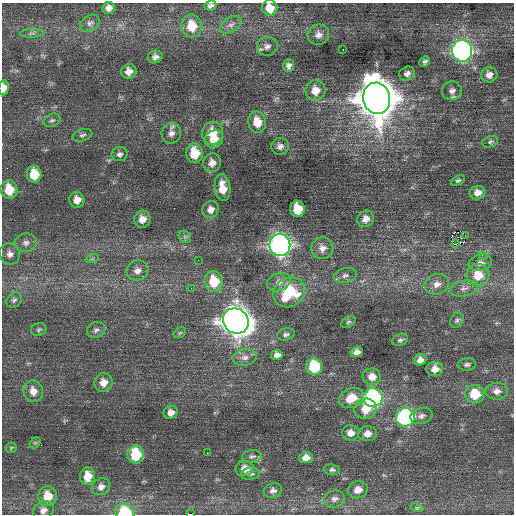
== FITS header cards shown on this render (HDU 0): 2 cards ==
NAXIS1  =                  512 / Axis length
NAXIS2  =                  512 / Axis length

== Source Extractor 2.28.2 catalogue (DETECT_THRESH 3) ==
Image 512 x 512 px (HDU 0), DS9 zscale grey, 1 PNG px = 1 image px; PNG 516 x 516 px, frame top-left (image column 1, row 512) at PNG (2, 3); each listed source drawn as its Kron ellipse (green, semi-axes under 4 px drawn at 4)
Background 0.293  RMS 0.75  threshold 2.25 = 3 sigma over >= 5 px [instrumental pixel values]
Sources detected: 111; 1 with non-positive FLUX_AUTO (blend fragments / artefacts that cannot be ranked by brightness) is neither listed nor drawn; the other 110 listed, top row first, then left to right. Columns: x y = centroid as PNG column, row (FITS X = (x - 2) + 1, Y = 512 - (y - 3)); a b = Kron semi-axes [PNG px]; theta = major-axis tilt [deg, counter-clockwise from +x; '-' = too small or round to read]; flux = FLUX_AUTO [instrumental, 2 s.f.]
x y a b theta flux
210 5 6 5 - 140
109 8 6 6 - 250
270 8 8 7 - 690
90 23 10 7 33 190
231 25 12 7 34 240
192 26 11 10 - 1100
32 33 12 4 3 120
318 35 11 10 - 310
267 46 10 9 - 250
343 50 3 2 - 140
462 51 11 10 - 17000
155 57 7 6 - 220
425 62 6 4 44 120
289 66 6 5 - 170
129 71 8 7 - 370
407 73 8 6 25 210
489 75 8 7 - 300
4 88 7 5 85 360
315 91 10 10 - 600
452 91 10 9 - 250
377 98 16 13 -76 160000
52 120 9 6 26 130
257 122 11 9 -77 800
171 133 10 9 - 290
213 133 11 10 - 920
82 135 10 6 17 130
214 139 9 8 - 790
490 142 8 5 20 110
280 146 9 8 - 230
195 153 10 8 -85 1300
120 154 8 7 - 160
212 163 9 9 - 370
34 174 8 7 - 1300
458 181 7 4 25 99
222 188 13 8 -83 750
9 190 9 8 - 1100
477 193 8 7 - 310
77 200 8 7 - 450
211 209 9 8 - 290
297 209 8 7 - 1200
142 219 8 8 - 390
366 219 9 7 41 310
465 235 3 2 - 250
185 237 7 5 -45 100
26 243 11 9 6 260
455 244 3 2 - 140
280 245 11 10 - 21000
322 248 11 10 - 380
10 254 11 10 - 280
482 255 3 3 - 63
92 259 7 4 18 87
198 260 2 2 - 28
480 263 12 8 15 280
138 271 11 10 - 350
345 275 12 7 13 210
478 275 11 11 - 1000
214 281 10 9 - 1400
279 282 12 8 21 300
437 284 12 10 18 400
191 288 2 2 - 33
464 288 14 7 12 300
289 292 16 14 34 2600
14 300 8 6 42 140
457 320 8 6 59 130
236 321 13 12 - 59000
348 322 8 5 27 96
39 330 8 6 15 110
96 330 9 7 22 170
180 333 7 4 31 79
286 334 9 6 14 140
400 340 8 5 22 110
357 352 6 5 - 250
277 355 6 5 - 220
245 357 12 8 8 260
420 360 6 5 - 270
467 364 9 6 8 140
314 367 8 8 - 2100
435 369 8 7 - 400
372 377 9 8 - 450
104 383 9 9 - 440
33 391 11 9 -75 460
497 391 11 8 4 320
475 394 9 9 - 1300
351 398 13 9 24 920
373 398 10 9 - 8400
366 409 11 10 - 790
171 412 7 6 - 290
421 416 11 8 15 210
405 417 9 9 - 9400
350 433 8 7 - 330
367 434 9 7 6 360
35 443 6 5 - 77
11 448 5 5 - 71
207 453 2 2 - 180
136 455 9 8 - 2000
252 456 10 6 5 160
306 458 7 5 11 380
245 469 9 7 7 470
332 470 8 5 -6 120
250 474 9 6 8 150
88 476 9 7 81 770
101 487 9 8 - 280
358 490 10 8 17 400
273 491 9 7 13 200
47 496 10 9 - 910
334 499 10 8 18 240
417 508 6 4 -18 80
43 510 11 9 33 280
125 512 10 8 -13 2000
190 514 3 2 - 2200
At the frame edge (FLAGS 8, measured only in part): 6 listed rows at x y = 210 5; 270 8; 4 88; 43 510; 125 512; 190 514
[1 non-positive-flux detection neither listed nor drawn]